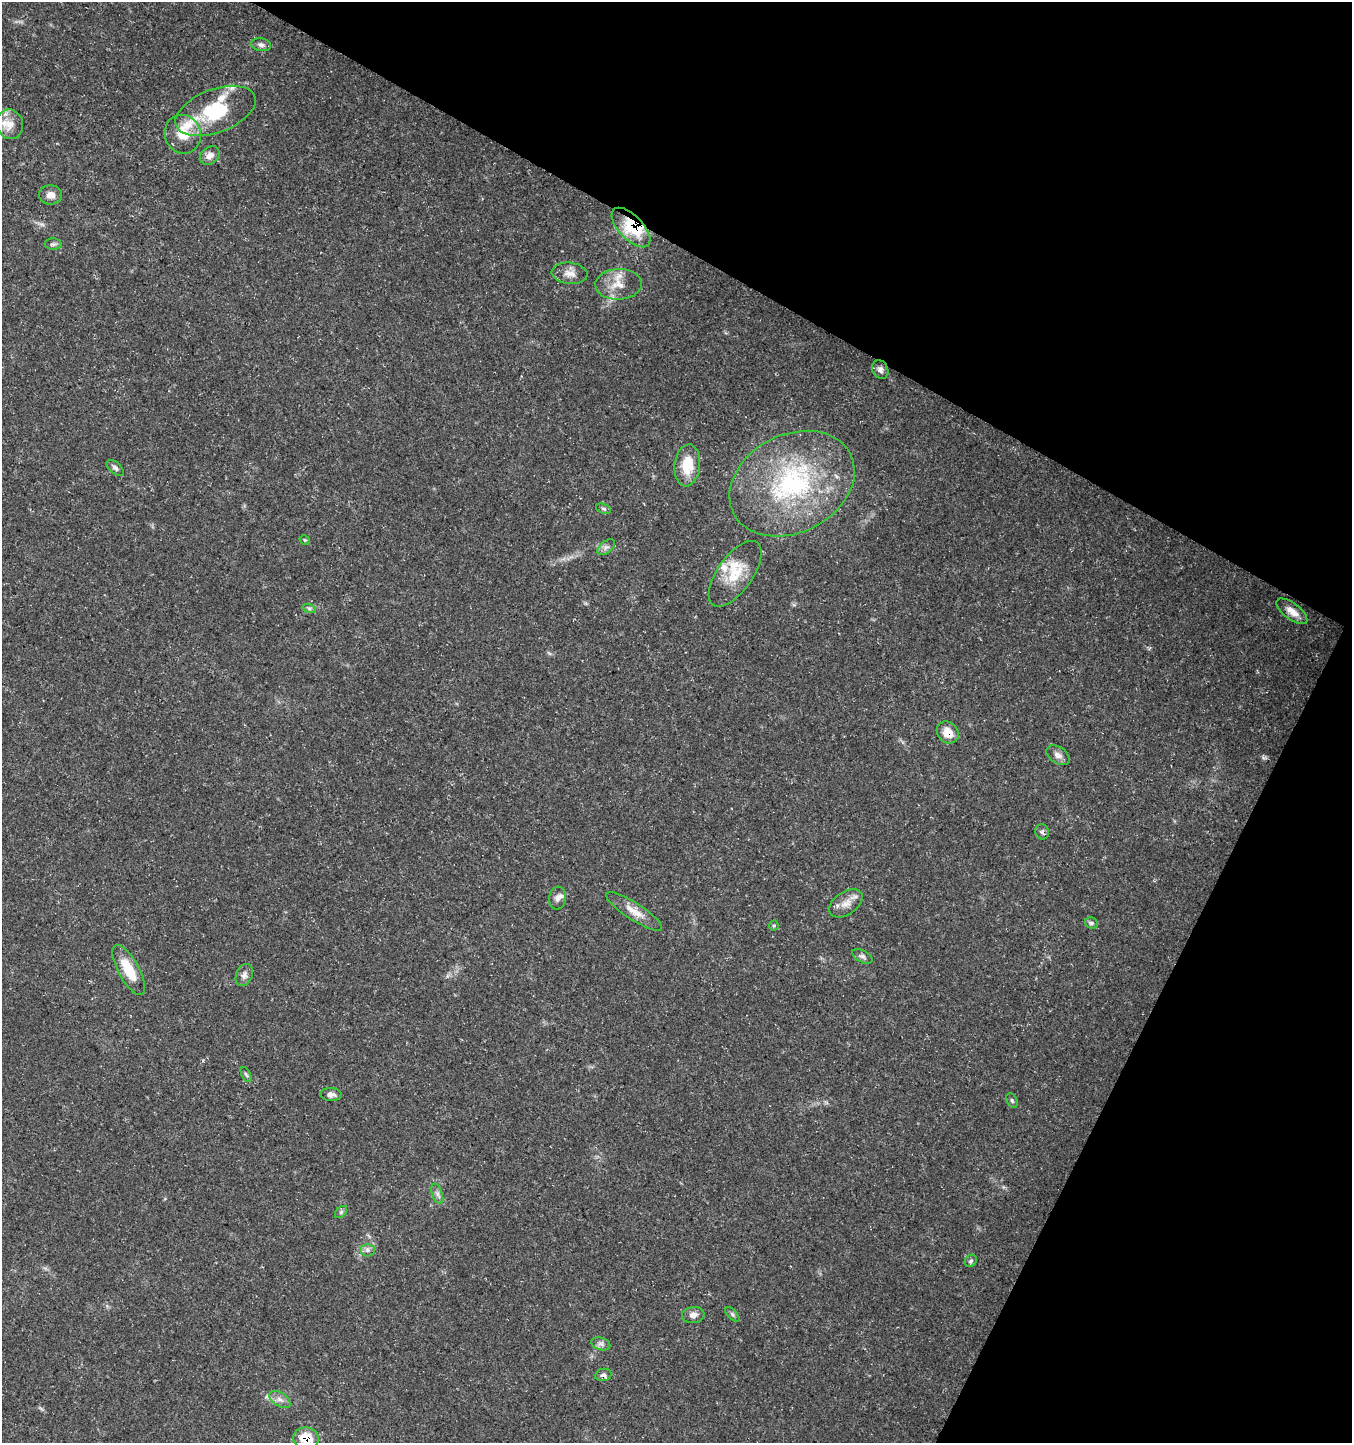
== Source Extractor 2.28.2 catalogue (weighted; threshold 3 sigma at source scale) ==
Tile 8 of 4 x 4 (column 4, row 2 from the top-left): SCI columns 4315-5664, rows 2882-4322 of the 5865 x 5771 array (HDU 1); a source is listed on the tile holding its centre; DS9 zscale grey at full resolution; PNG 1354 x 1445 px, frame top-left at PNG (2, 2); each listed source drawn as its Kron ellipse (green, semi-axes under 4 px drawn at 4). Shown black and unused: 27% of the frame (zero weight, under 3 of 5 exposures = <1% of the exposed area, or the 3 px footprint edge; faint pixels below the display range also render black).
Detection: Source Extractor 2.28.2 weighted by HDU 2 'WHT'; one run over the whole footprint, this tile lists its part. Background 0.0388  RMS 0.0025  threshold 0.0112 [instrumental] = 3 sigma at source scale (4.5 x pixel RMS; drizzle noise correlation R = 1.50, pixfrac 1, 0.0396/0.0396 arcsec/px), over >= 5 px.
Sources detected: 52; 8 inside a brighter listed object's ellipse — not listed separately; the other 44 listed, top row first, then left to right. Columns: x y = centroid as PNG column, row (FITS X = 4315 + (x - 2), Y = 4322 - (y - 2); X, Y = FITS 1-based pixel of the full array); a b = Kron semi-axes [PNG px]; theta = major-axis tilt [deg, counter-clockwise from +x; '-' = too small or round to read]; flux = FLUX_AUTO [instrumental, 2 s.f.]
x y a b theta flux
261 45 10 6 -11 0.85
216 111 42 21 21 17
10 124 15 13 -71 3
183 134 19 18 - 5.5
210 156 11 8 37 1.7
50 195 11 9 -2 1.7
631 228 25 12 -46 17
53 244 8 5 0 0.58
570 273 18 10 -6 2.1
618 284 23 15 2 4.5
880 369 10 7 -64 1.1
687 465 21 12 83 6.5
115 468 10 5 -41 0.76
792 484 66 49 27 42
603 509 8 4 -19 0.44
305 540 6 3 -32 0.26
606 547 10 6 39 0.93
735 574 38 17 55 7.9
309 608 7 4 -18 0.51
1292 611 18 8 -37 2.6
948 732 12 10 -47 3.4
1058 755 13 8 -34 1.4
1042 832 7 7 - 0.69
557 898 11 8 82 1.3
846 903 19 11 33 2.7
634 911 33 8 -33 3.4
1091 923 6 5 - 0.64
774 925 5 4 - 0.31
862 956 11 6 -29 0.82
129 970 28 10 -61 6.2
244 975 11 8 70 1.2
246 1074 8 4 -62 0.45
331 1094 10 6 -3 1.1
1012 1100 8 5 -63 0.46
437 1194 11 5 -72 0.9
341 1212 7 4 45 0.46
367 1250 7 6 - 0.8
971 1261 7 5 45 0.52
732 1314 9 4 -45 0.52
693 1315 11 8 7 1.5
601 1344 10 6 -18 0.9
603 1375 8 6 10 0.89
280 1399 12 7 -32 1.4
306 1438 13 11 -6 5.6
Overlapping masked pixels (flux is a lower limit): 3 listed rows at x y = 631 228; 948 732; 306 1438
Isophote crosses this tile's border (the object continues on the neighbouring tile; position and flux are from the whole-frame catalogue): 1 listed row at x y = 306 1438